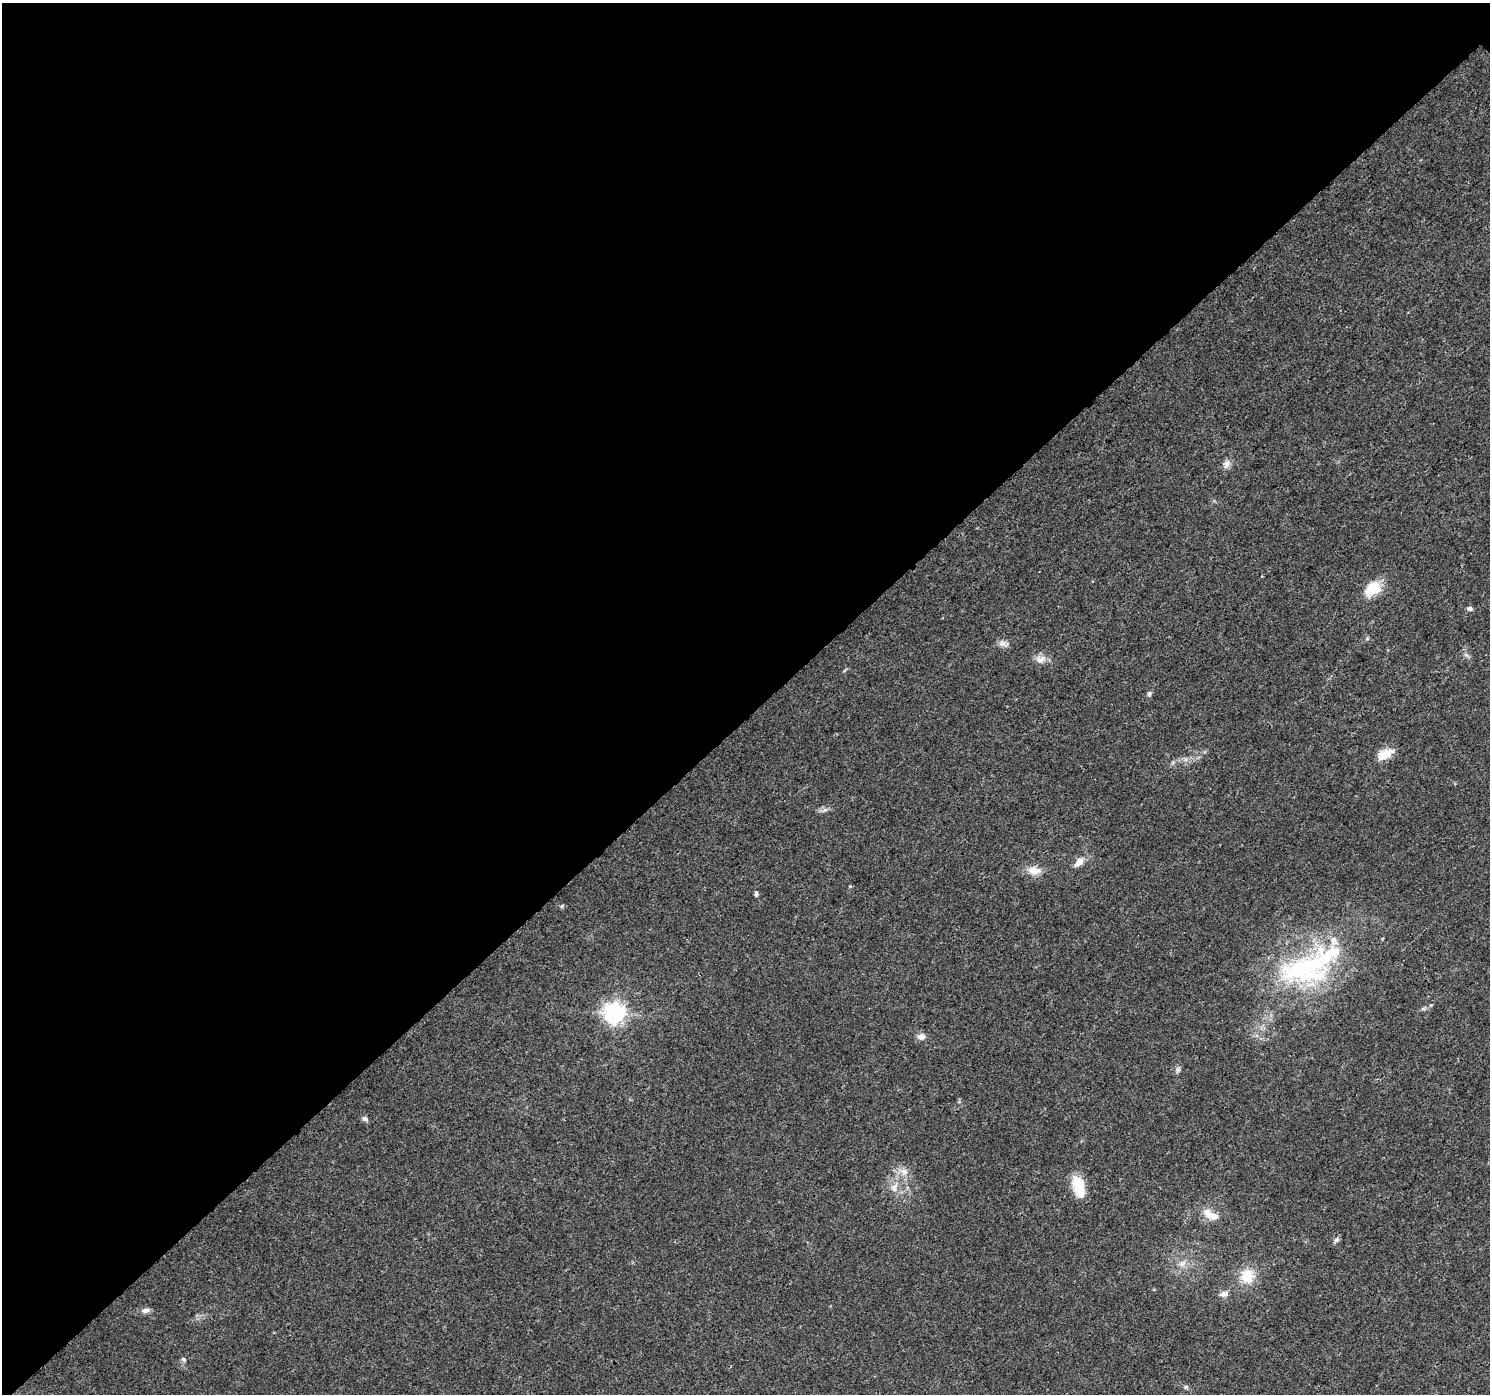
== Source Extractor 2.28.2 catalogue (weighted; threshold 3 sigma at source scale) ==
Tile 5 of 4 x 4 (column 1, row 2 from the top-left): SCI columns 77-1564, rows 3075-4466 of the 6098 x 6083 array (HDU 1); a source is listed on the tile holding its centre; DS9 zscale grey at full resolution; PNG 1492 x 1396 px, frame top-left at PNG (2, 3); no overlay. Shown black and unused: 52% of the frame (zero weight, under 3 of 4 exposures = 7% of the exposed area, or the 3 px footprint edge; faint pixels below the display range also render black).
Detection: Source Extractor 2.28.2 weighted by HDU 2 'WHT'; one run over the whole footprint, this tile lists its part. Background 0.0386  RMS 0.0038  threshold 0.0172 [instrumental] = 3 sigma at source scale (4.5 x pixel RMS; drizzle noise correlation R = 1.50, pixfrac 1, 0.0396/0.0396 arcsec/px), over >= 5 px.
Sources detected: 30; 3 inside a brighter listed object's ellipse — not listed separately; the other 27 listed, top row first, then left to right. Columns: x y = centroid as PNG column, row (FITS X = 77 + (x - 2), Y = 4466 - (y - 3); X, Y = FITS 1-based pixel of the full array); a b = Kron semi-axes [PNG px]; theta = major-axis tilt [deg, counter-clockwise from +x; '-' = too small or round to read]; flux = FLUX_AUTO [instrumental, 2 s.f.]
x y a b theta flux
1227 464 12 9 63 2.1
1372 588 19 13 37 10
1469 608 7 6 - 1
1003 644 14 7 -38 1.8
1040 659 16 9 3 2.8
1149 693 6 5 - 0.93
1385 754 22 11 31 5.4
825 810 7 5 33 0.91
1079 862 11 7 40 3.5
1034 871 19 11 -7 4.3
756 894 7 5 -81 0.8
562 906 6 4 71 0.44
1304 969 79 40 13 60
615 1013 7 7 - 230
921 1037 11 8 3 1.9
365 1119 9 6 -31 0.99
904 1171 12 9 -14 2.9
1078 1186 25 13 -72 9.8
894 1187 15 9 70 3.2
1208 1214 18 11 -48 4.2
1336 1239 8 6 39 0.96
1183 1264 11 6 48 1.9
1247 1276 17 16 - 8.7
1224 1294 11 8 15 1.7
146 1310 11 7 11 1.7
183 1359 7 5 -32 0.74
1186 1387 6 6 - 0.66